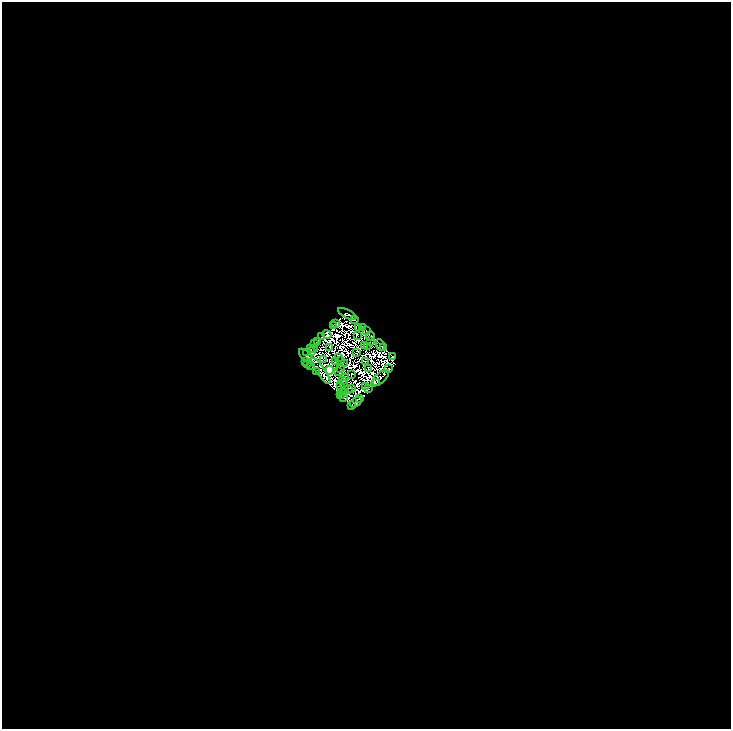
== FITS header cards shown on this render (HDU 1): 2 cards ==
NAXIS1  =                 1457
NAXIS2  =                 1454

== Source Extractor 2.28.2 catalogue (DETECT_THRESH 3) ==
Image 1457 x 1454 px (HDU 1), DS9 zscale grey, zoomed out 1/2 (1 PNG px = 2 x 2 image px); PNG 733 x 731 px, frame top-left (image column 1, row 1454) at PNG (2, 2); each listed source drawn as its Kron ellipse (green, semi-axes under 4 px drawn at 4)
Background -0.511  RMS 4.7e-05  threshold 1.40e-04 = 3 sigma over >= 5 px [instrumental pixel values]
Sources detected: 207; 147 cannot appear on this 1/2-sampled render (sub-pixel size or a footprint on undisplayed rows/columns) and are neither listed nor drawn; the other 60 listed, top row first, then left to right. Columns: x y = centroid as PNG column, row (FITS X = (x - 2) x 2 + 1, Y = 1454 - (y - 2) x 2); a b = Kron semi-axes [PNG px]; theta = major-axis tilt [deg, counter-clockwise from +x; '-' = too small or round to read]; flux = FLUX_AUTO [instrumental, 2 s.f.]
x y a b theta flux
347 314 10 3 -27 35
355 319 3 2 - 5.8
335 323 2 1 - 6.1
333 326 2 1 - 3
363 327 4 2 - 5.8
358 328 2 1 - 1.2
367 331 2 1 - 2.2
327 335 4 2 - 5
358 336 2 1 - 0.39
370 336 4 2 - 29
322 337 3 2 - 1.4
370 341 2 1 - 4.3
317 342 2 1 - 8
315 344 4 2 - 6.2
365 345 3 1 - 1.8
380 345 6 3 -62 0.42
329 347 3 2 - 0.23
367 347 2 1 - 2.5
383 348 4 1 - 7.4
311 349 2 2 - 0.32
314 349 3 1 - 2.6
312 352 2 1 - 28
307 353 4 2 - 7.6
356 353 3 1 - 0.18
305 355 8 3 -47 33
393 356 4 1 - 11
339 357 3 1 - 0.39
323 359 2 1 - 1.1
306 361 3 2 - 23
340 361 2 1 - 0.93
366 361 2 1 - 0.93
336 362 2 1 - 1.8
308 363 2 1 - 8
345 363 2 1 - 1.8
310 365 2 2 - 4.1
369 368 4 2 - 1.9
341 369 2 1 - 0.37
389 369 3 1 - 1.4
329 370 4 4 - 1900
320 371 16 4 -54 60
317 372 3 2 - 0.33
338 372 2 1 - 0.39
351 374 2 2 - 0.14
345 377 2 1 - 0.2
380 378 11 5 42 4.5
342 381 2 1 - 0.22
377 382 2 1 - 26
343 384 2 1 - 1.2
340 386 2 2 - 0.9
366 387 2 1 - 0.38
352 388 2 1 - 1.1
368 388 2 1 - 2
348 390 3 1 - 2.1
343 393 2 1 - 0.25
340 394 3 2 - 5.3
341 396 2 1 - 17
343 398 3 2 - 3.3
359 398 2 2 - 7.1
356 402 6 3 36 2.4
352 406 2 2 - 6.6
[147 sub-pixel or undisplayed-footprint detections neither listed nor drawn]